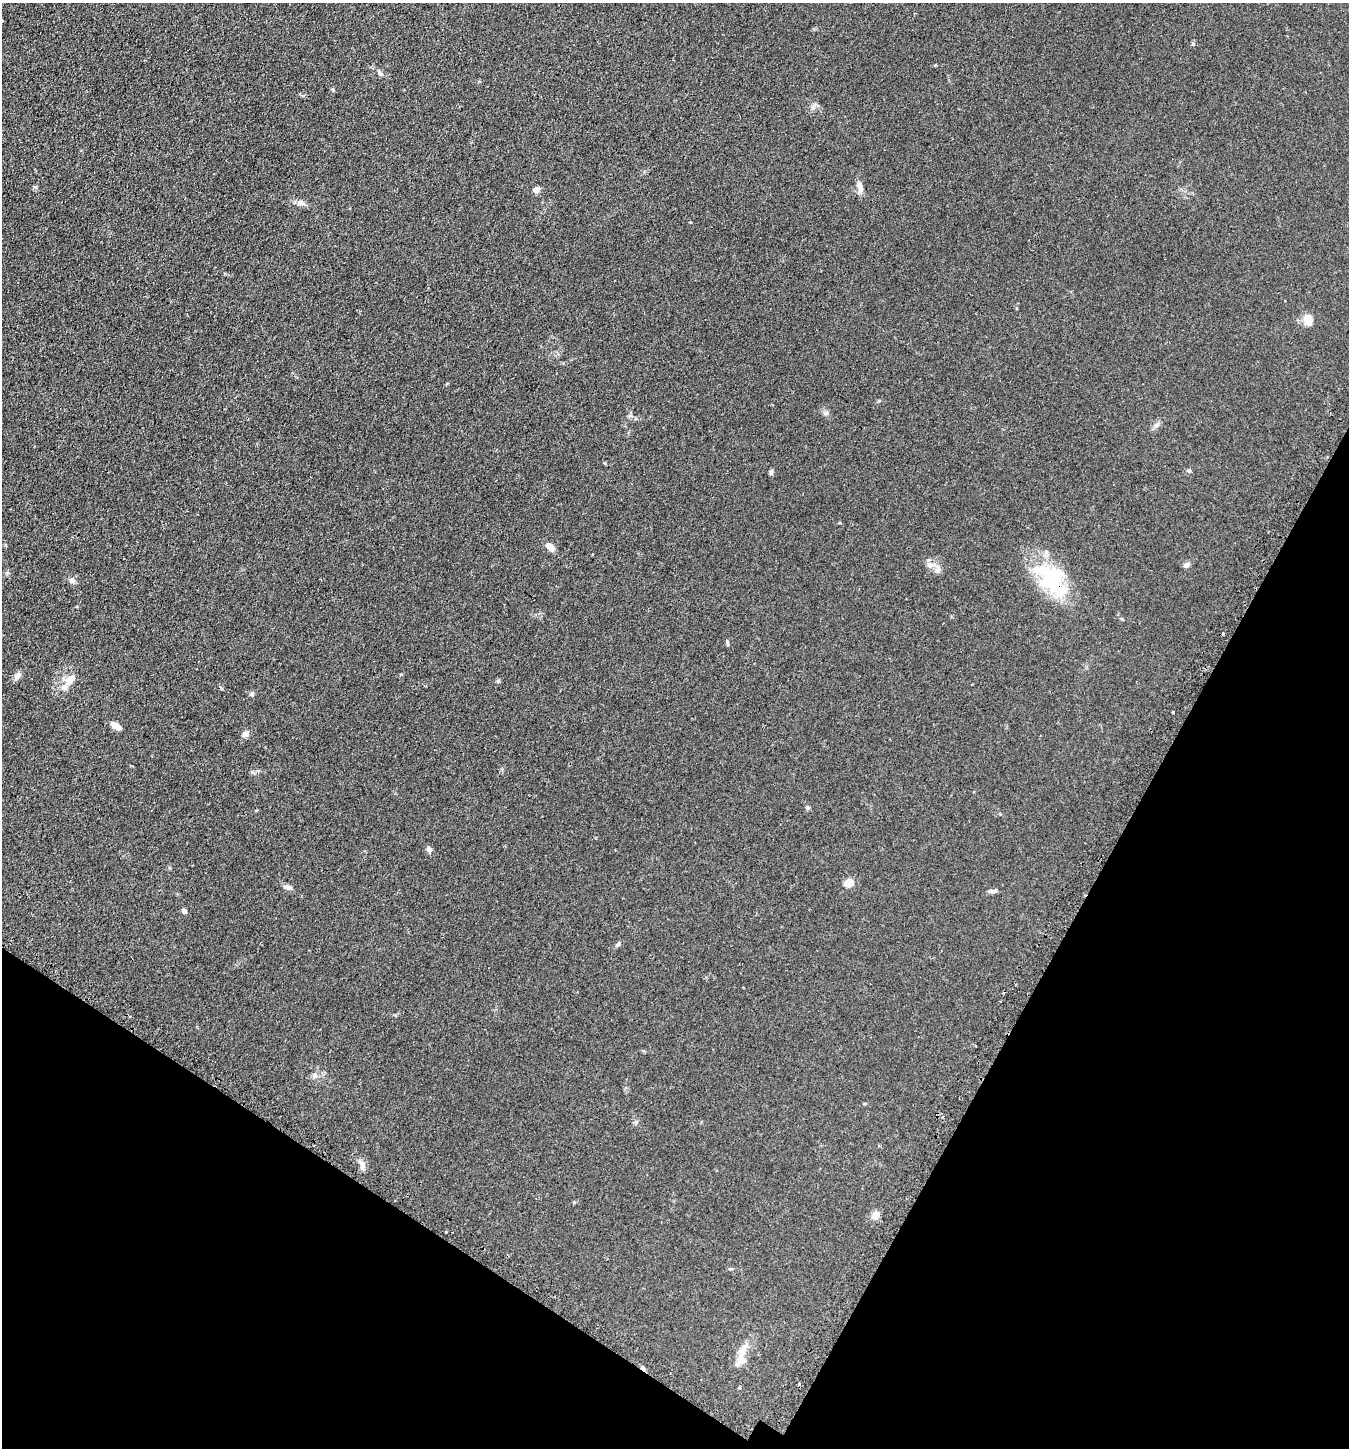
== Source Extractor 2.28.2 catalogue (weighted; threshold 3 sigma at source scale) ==
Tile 15 of 4 x 4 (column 3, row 4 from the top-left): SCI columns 2876-4222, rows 45-1490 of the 5889 x 5876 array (HDU 1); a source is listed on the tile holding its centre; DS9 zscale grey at full resolution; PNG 1351 x 1450 px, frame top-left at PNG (2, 3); no overlay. Shown black and unused: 25% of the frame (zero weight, under 2 of 3 exposures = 4% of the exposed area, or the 3 px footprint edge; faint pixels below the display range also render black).
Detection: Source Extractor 2.28.2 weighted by HDU 2 'WHT'; one run over the whole footprint, this tile lists its part. Background 0.104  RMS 0.0075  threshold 0.0337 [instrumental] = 3 sigma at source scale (4.5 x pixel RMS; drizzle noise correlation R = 1.50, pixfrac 1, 0.05/0.05 arcsec/px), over >= 5 px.
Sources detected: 41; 2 cosmic-ray / hot-pixel residue — not listed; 3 inside a brighter listed object's ellipse — not listed separately; the other 36 listed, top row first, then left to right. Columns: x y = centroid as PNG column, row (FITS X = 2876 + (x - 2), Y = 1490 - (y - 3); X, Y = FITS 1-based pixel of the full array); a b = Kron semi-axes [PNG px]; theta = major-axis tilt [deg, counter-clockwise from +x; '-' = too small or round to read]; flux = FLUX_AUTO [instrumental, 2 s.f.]
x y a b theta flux
1193 44 5 5 - 1
935 65 4 3 - 0.54
380 73 8 5 -50 1.5
35 187 6 4 -17 0.93
860 187 15 7 -75 4.6
536 190 8 6 33 3.6
301 203 10 7 -19 3
1308 319 11 9 -69 9.1
825 413 9 3 5 1.3
1156 425 11 4 41 2.1
1189 470 6 5 - 1
771 472 8 5 75 1.4
550 547 9 7 -44 5.6
931 565 12 6 -15 3.4
1186 565 10 6 30 2.1
1051 579 51 27 -45 56
72 581 10 7 -33 2.6
727 643 8 3 -80 1.1
18 675 12 7 53 2.9
70 679 15 9 39 6.6
252 694 6 5 - 1.2
1173 712 3 3 - 2.4
116 726 14 6 -34 5
245 734 9 7 30 2.8
807 807 7 4 -31 1
429 849 9 6 -74 2.2
849 882 6 5 - 18
288 887 11 6 -12 2.6
993 891 13 5 12 2.1
184 911 6 5 - 1.8
618 944 7 5 42 1.4
975 1046 3 2 - 1.1
314 1075 8 7 - 2.2
362 1165 14 6 -77 3.6
875 1215 9 8 - 5.6
742 1351 27 8 62 8.1
Overlapping masked pixels (flux is a lower limit): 1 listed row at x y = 1051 579
Unlisted compact peaks at least as high as the median listed source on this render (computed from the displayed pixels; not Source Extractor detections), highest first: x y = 498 681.